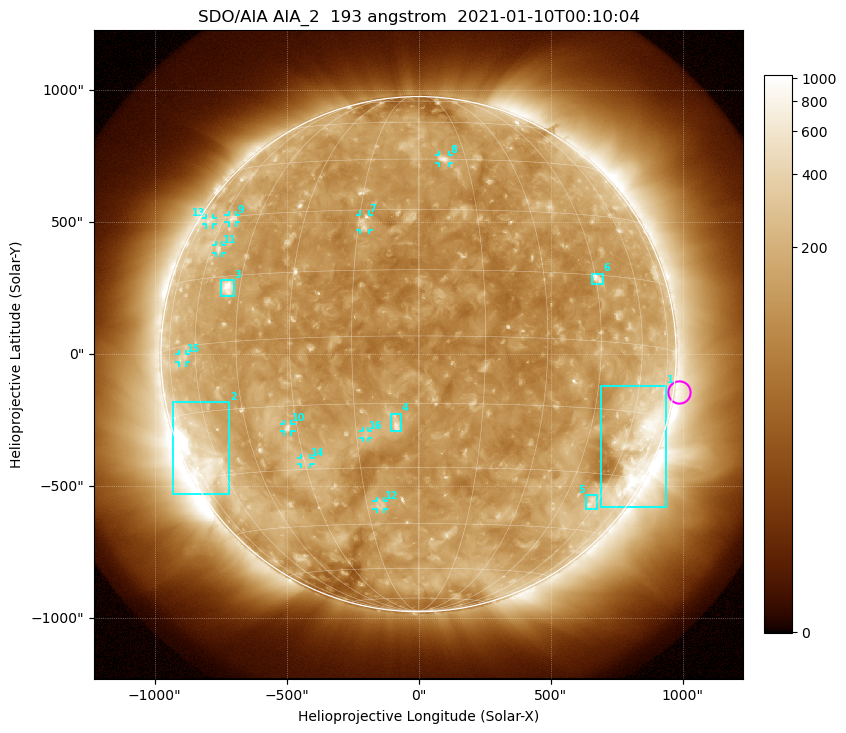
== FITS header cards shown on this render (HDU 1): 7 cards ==
TELESCOP= 'SDO/AIA'
INSTRUME= 'AIA_2'
WAVELNTH=                  193
WAVEUNIT= 'angstrom'
DATE-OBS= '2021-01-10T00:10:04.84'
CTYPE1  = 'HPLN-TAN'
CTYPE2  = 'HPLT-TAN'

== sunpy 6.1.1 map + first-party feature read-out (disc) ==
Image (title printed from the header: SDO/AIA AIA_2  193 angstrom  2021-01-10T00:10:04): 1024 x 1024 px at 2.4 arcsec/px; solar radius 976 arcsec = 407 px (full disc in frame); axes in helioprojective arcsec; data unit not stated in the header (colour bar unlabelled)
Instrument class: DISC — disc imager (sunpy class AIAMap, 193 A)
Bright regions (active regions / flare kernels): reference = the median radial profile (limb darkening/brightening removed); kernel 9 px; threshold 5 sigma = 186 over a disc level ~125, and >= 1.15x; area >= 12 px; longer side >= 10 px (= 24 arcsec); searched inside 0.97 R_sun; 16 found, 16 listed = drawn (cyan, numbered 1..; 10 of them under ~33 arcsec drawn as corner ticks so the feature stays visible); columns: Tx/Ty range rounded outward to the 5 arcsec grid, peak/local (2 s.f.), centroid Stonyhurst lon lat
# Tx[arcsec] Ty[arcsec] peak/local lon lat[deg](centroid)
1 690..940 -580..-120 4.7 +66 -22
2 -930..-715 -530..-180 15 -67 -25
3 -750..-700 220..280 6.9 -49 +12
4 -105..-65 -295..-225 5.6 -5 -20
5 630..680 -585..-535 3.1 +57 -37
6 655..700 265..305 4.8 +46 +14
7 -220..-190 470..530 3.6 -14 +27
8 75..115 725..755 4.2 +8 +45
9 -720..-690 500..525 3.1 -56 +29
10 -510..-480 -295..-265 4 -33 -20
11 -770..-745 385..415 3 -57 +22
12 -160..-130 -585..-555 3 -11 -40
13 -805..-780 490..515 2.3 -69 +30
14 -445..-410 -415..-390 2.8 -30 -28
15 -910..-880 -30..0 2.3 -66 -3
16 -210..-190 -320..-290 3.4 -13 -22
Off-limb structures (1.02-1.3 R_sun): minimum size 162 px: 2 found; the strongest spans PA ~215..325 deg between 1.02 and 1.3 R_sun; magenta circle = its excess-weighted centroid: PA ~260 deg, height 1.02 R_sun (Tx ~985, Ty ~-145 arcsec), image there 1.7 x the reference